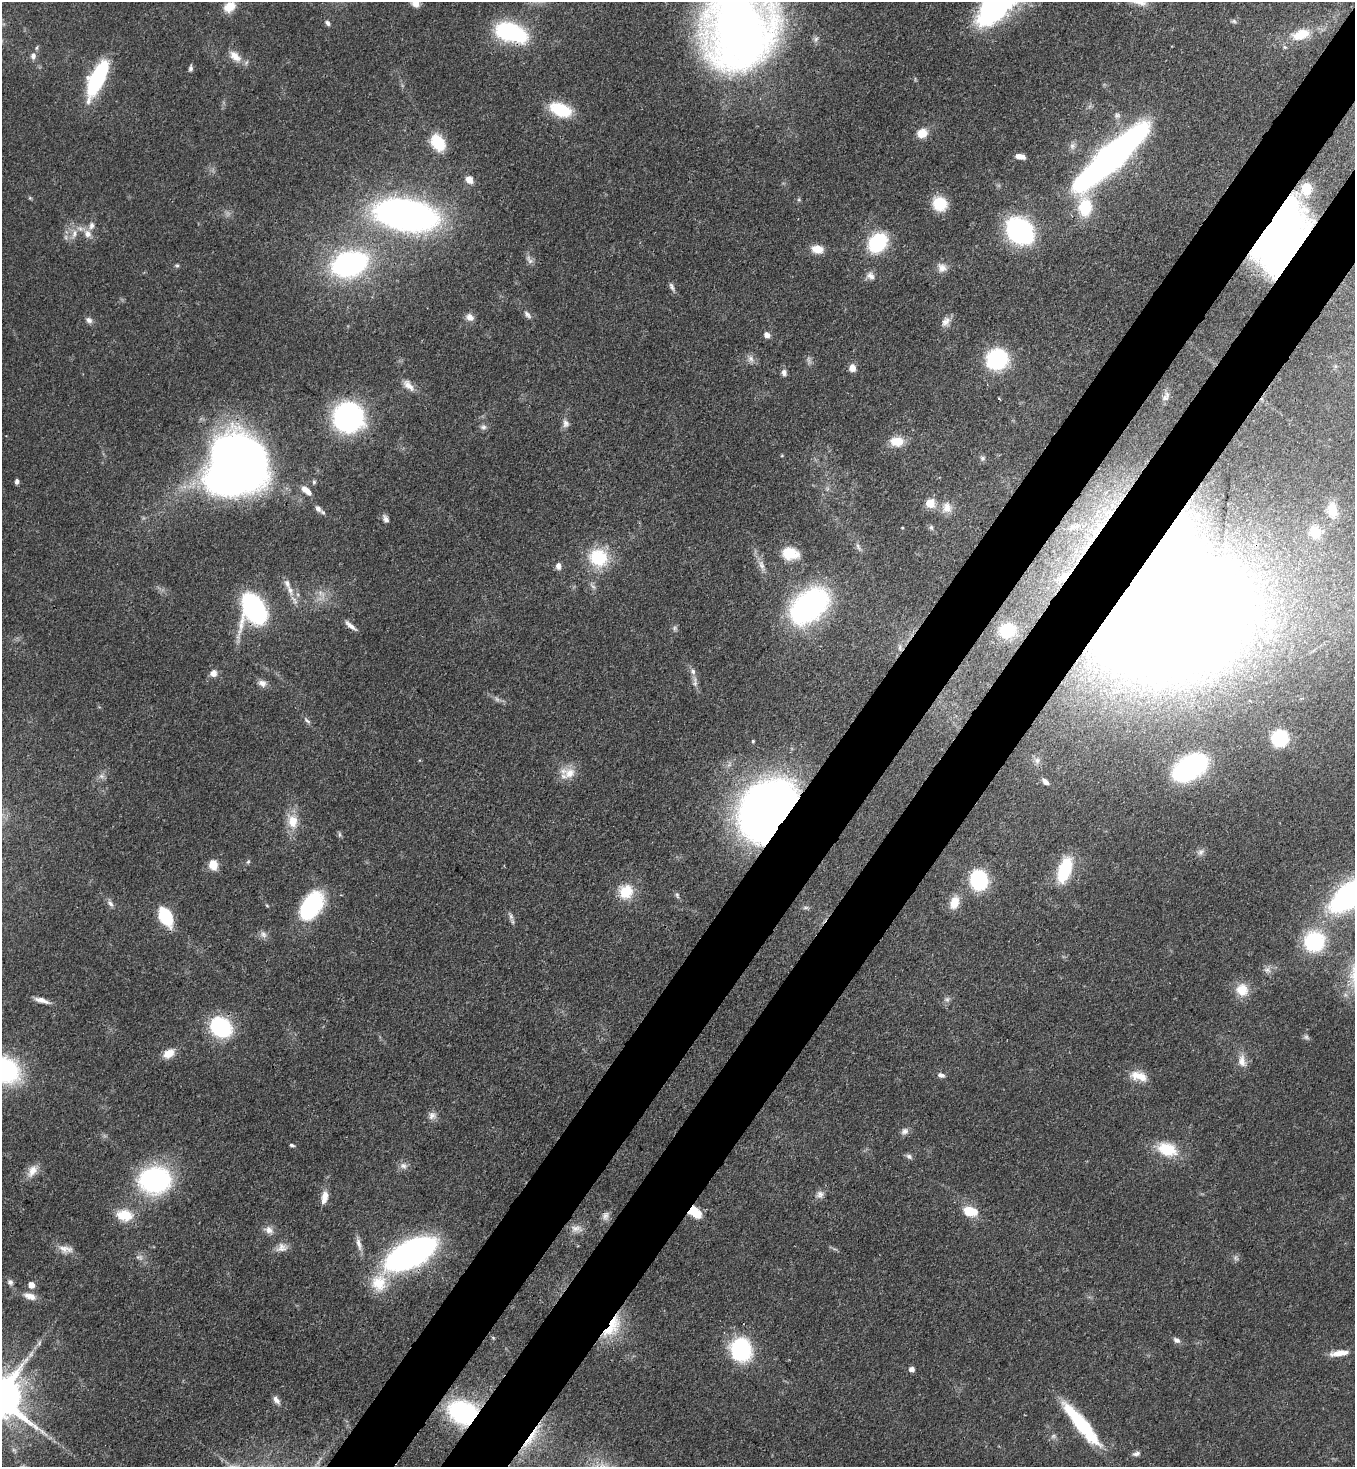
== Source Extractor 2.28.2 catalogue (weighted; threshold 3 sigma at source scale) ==
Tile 10 of 4 x 4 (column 2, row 3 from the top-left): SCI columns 1579-2931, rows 1527-2991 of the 6004 x 5981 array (HDU 1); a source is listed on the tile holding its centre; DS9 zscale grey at full resolution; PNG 1357 x 1469 px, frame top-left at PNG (2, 2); no overlay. Shown black and unused: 9% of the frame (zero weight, under 3 of 4 exposures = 7% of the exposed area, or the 3 px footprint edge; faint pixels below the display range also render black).
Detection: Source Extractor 2.28.2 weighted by HDU 2 'WHT'; one run over the whole footprint, this tile lists its part. Background 0.0725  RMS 0.0036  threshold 0.0164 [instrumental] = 3 sigma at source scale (4.5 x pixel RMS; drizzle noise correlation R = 1.50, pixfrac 1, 0.05/0.05 arcsec/px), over >= 5 px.
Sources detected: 169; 3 too faint to see at this stretch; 2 inside a brighter object's white glare — not listed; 3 inside a brighter listed object's ellipse — not listed separately; the other 161 listed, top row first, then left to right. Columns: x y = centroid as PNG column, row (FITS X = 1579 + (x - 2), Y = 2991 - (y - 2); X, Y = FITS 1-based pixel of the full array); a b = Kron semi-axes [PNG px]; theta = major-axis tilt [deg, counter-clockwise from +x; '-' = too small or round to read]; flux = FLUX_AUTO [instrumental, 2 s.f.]
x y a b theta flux
416 3 10 8 -32 2.4
992 6 54 32 69 51
229 7 13 10 36 5.9
1234 21 7 5 -21 0.78
328 23 7 5 -48 1.1
740 28 70 59 76 320
509 32 30 16 -19 42
1300 34 25 13 19 8.4
33 56 9 7 86 1.6
235 56 19 11 -44 4.6
191 68 7 5 86 1
97 78 35 12 65 45
560 110 23 13 -22 17
1117 115 9 8 - 1.4
922 133 11 9 23 5.4
438 143 16 11 -59 14
1072 146 10 6 81 1.5
1020 156 11 5 -9 2.7
1111 157 60 12 42 400
469 180 10 8 -48 2.8
1306 189 11 8 86 3.6
30 198 6 4 -44 0.46
940 204 14 13 - 11
1085 207 22 15 -88 16
406 215 39 19 -10 250
1020 231 17 12 -45 110
74 234 14 6 76 2.4
88 234 11 10 - 3
1279 236 44 31 64 280
877 243 16 13 49 30
817 249 14 9 -11 4.6
529 260 15 6 -64 1.6
349 264 18 12 18 160
177 265 5 5 - 0.55
942 268 13 11 -33 3
870 276 12 10 -29 2.2
672 287 12 5 -64 1.2
527 314 12 5 -50 1.3
470 317 10 8 -41 2.3
89 320 9 7 -35 1.5
946 321 14 10 54 2.5
767 335 7 6 - 1.8
751 359 11 8 -53 1.9
997 359 20 18 25 35
852 368 8 7 - 2.7
784 373 9 7 -83 1.4
408 385 19 9 -44 3.3
1166 397 15 8 62 1.9
348 417 25 24 - 77
565 423 12 9 -81 1.9
483 427 9 7 3 1.2
897 441 17 12 0 6.1
241 456 41 29 -21 280
982 458 7 6 - 0.9
17 481 5 4 - 1.1
314 482 6 5 - 0.64
307 491 14 6 -40 3.3
930 503 5 5 - 16
947 508 16 14 -88 4.4
318 509 10 7 -53 1.6
1332 510 18 12 -80 7.9
386 519 8 6 -70 1.6
1073 527 15 7 35 3.3
902 528 4 2 - 0.27
931 528 7 5 -87 0.79
1315 532 18 15 -69 7.6
858 547 11 5 -61 1.2
790 553 19 13 -11 8.9
598 557 24 21 -22 18
761 565 14 8 -73 2.5
558 566 8 6 -82 1.8
1063 577 16 9 30 3.5
290 590 17 8 -65 3.6
809 605 31 20 40 110
254 609 22 15 -68 88
1171 616 95 78 29 1600
350 626 18 5 -40 2
674 628 6 6 - 0.86
1007 630 16 14 24 14
900 647 11 4 86 1.2
213 673 9 8 - 2.3
695 682 17 5 -86 1.8
262 683 11 8 -24 2.1
307 721 11 5 -35 0.98
1280 738 10 9 - 41
753 741 3 3 - 0.47
1037 760 9 7 89 1.6
1190 767 21 12 32 130
569 773 16 14 37 5.5
102 776 8 6 -20 1.3
1046 782 8 5 -39 1.7
767 809 51 37 51 320
293 821 18 13 -86 6.9
339 835 7 4 -90 0.66
1201 852 10 8 39 1.5
248 862 6 5 - 0.61
213 865 11 9 -86 4.7
1064 870 29 13 71 18
979 880 12 10 -77 54
626 892 18 17 - 9.5
677 895 9 5 -75 0.84
1351 895 30 14 38 140
954 902 16 11 73 5.4
110 903 11 7 -46 1.4
267 905 5 3 - 0.39
311 906 29 17 56 40
511 916 11 6 -66 1.3
165 917 10 7 -63 37
263 934 11 7 -51 1.7
1314 941 19 18 - 29
1267 970 9 8 - 1.6
1242 990 15 14 - 7.1
947 999 8 7 - 1.2
42 1000 18 5 -17 2.5
221 1027 14 11 -36 58
1306 1037 8 6 -16 0.92
169 1053 15 10 32 4.5
1242 1061 19 11 -80 3.9
4 1069 27 20 -28 61
941 1075 9 6 -19 1.3
1139 1076 24 11 -16 5.7
432 1116 11 9 21 2
905 1131 10 7 38 1.7
292 1145 6 4 -14 0.66
1167 1149 23 15 -18 13
909 1156 9 7 -25 1.2
403 1166 10 8 -16 1.8
32 1171 19 10 57 3.9
155 1180 25 20 1 76
820 1194 10 9 - 1.9
324 1197 16 7 79 3.7
970 1211 16 10 -10 8.4
696 1213 12 10 -46 7.4
124 1215 19 13 -9 9.5
605 1216 12 8 66 1.7
576 1228 17 9 -3 2.7
269 1230 13 10 -29 2.5
359 1244 19 6 -76 2.4
282 1248 16 12 23 3
65 1249 21 9 -9 3.4
410 1254 32 15 28 200
139 1257 11 6 -2 1.4
1236 1258 9 5 -81 1
10 1282 7 7 - 1.2
379 1283 24 21 86 12
31 1285 6 5 - 3.6
30 1296 16 8 -18 3.4
612 1326 37 15 55 13
493 1338 5 4 - 0.44
1176 1340 9 6 -32 1.5
741 1349 27 24 -73 28
1339 1353 20 6 7 4.8
31 1354 9 6 72 1.4
912 1369 5 4 - 2.2
276 1400 11 6 -52 1.7
463 1412 27 21 -18 47
1081 1424 52 11 -51 31
42 1431 11 3 -50 1.1
1053 1436 7 6 - 0.96
531 1437 46 8 55 9.1
1136 1454 11 6 11 1.3
Overlapping masked pixels (flux is a lower limit): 12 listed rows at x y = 740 28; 509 32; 1279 236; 241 456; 1063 577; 254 609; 1171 616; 767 809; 410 1254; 612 1326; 463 1412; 531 1437
Isophote crosses this tile's border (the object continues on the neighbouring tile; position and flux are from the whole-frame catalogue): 6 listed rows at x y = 416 3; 992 6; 740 28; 1171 616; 1351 895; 4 1069